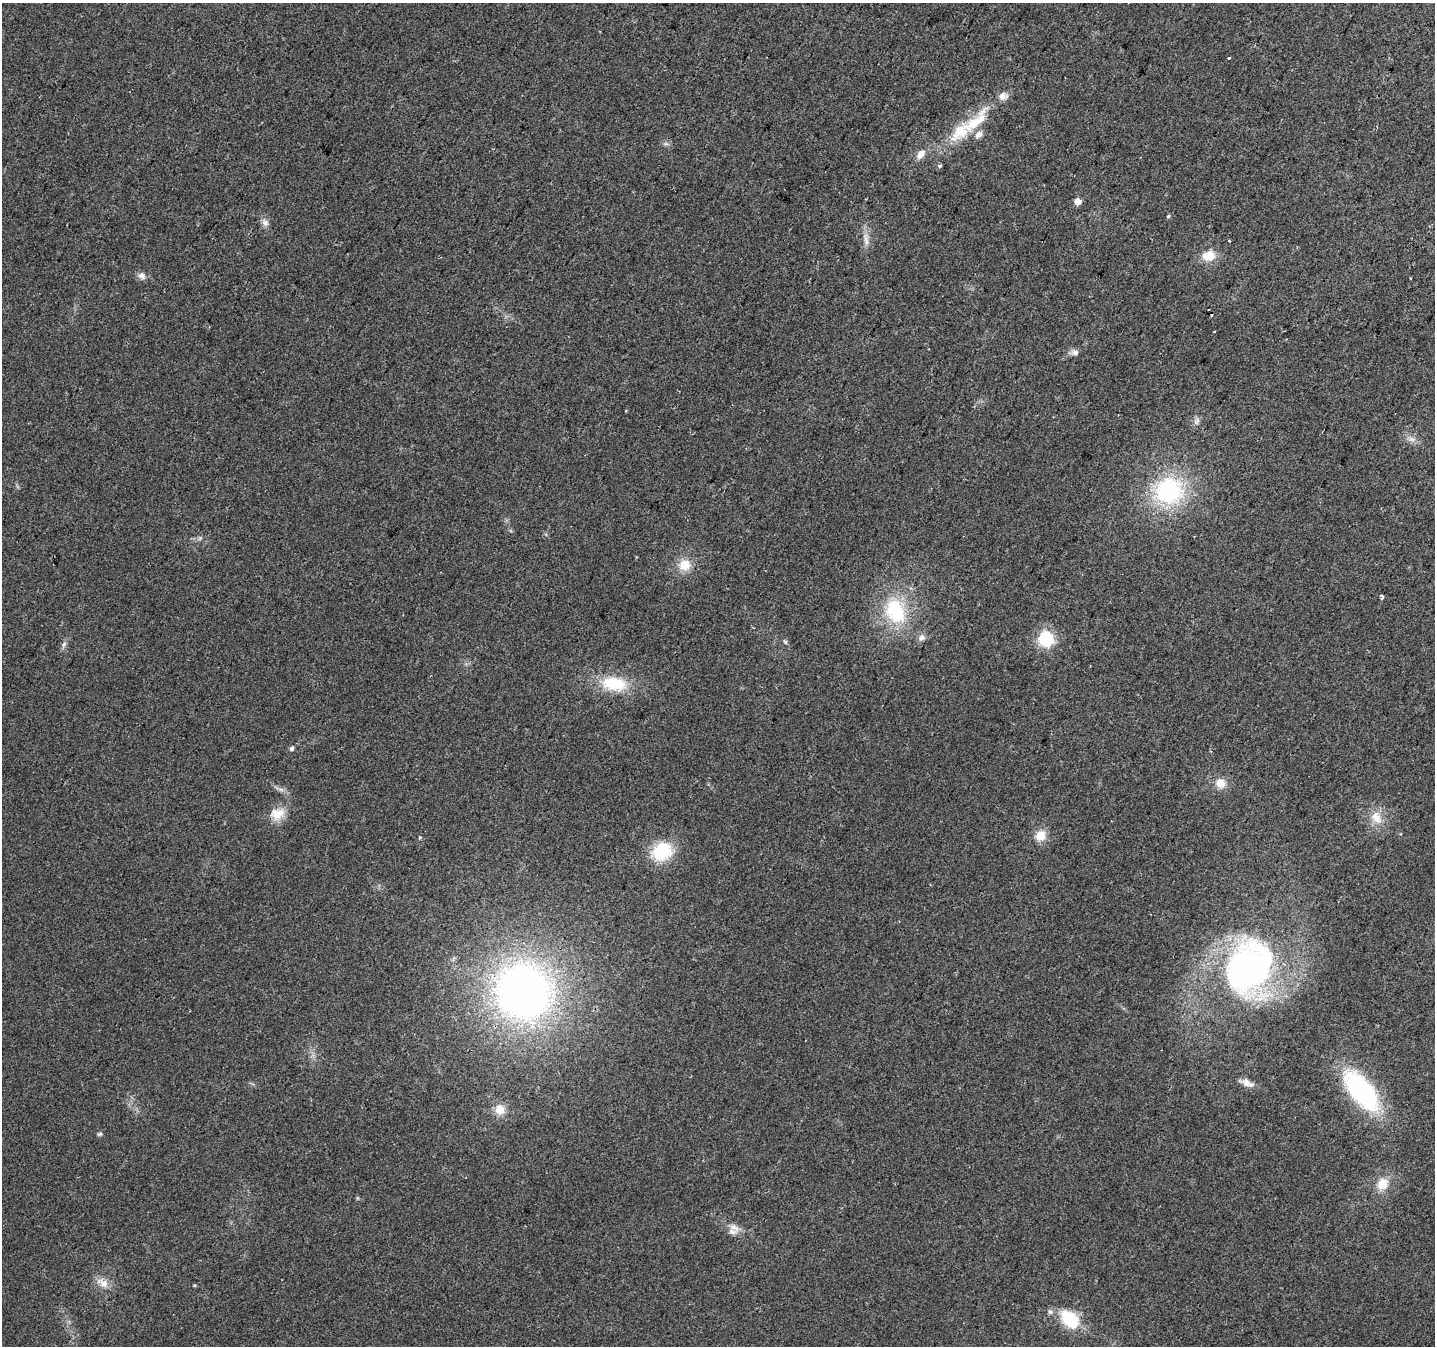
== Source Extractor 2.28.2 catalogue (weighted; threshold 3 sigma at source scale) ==
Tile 10 of 4 x 4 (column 2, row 3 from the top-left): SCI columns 1434-2866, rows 1545-2888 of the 5740 x 5842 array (HDU 1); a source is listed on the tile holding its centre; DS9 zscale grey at full resolution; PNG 1437 x 1348 px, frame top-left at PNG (2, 3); no overlay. Shown black and unused: <1% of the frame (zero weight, under 2 of 3 exposures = <1% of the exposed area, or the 3 px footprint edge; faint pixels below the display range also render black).
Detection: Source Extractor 2.28.2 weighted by HDU 2 'WHT'; one run over the whole footprint, this tile lists its part. Background 0.0516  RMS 0.0083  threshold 0.0372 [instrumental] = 3 sigma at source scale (4.5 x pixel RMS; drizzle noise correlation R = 1.50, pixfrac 1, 0.0396/0.0396 arcsec/px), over >= 5 px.
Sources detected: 47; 1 cosmic-ray / hot-pixel residue — not listed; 5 inside a brighter listed object's ellipse — not listed separately; the other 41 listed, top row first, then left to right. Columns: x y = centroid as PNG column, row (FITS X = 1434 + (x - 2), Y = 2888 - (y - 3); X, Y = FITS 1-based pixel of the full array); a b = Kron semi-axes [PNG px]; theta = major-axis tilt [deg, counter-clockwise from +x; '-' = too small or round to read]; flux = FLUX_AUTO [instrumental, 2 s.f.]
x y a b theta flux
1229 58 3 3 - 4.7
1003 96 11 10 - 5.5
959 132 56 20 40 41
1078 201 5 5 - 8.7
1168 216 4 4 - 1.2
265 223 10 8 -42 4
866 240 18 6 -80 5.6
1208 256 17 13 10 14
142 276 11 9 -34 4
1410 278 3 2 - 0.62
1214 331 3 2 - 0.72
1075 352 9 8 - 3.8
1196 421 11 6 45 2.9
1411 439 9 7 -1 3.7
1169 491 32 30 9 89
684 565 16 14 16 14
1382 597 5 3 - 3.7
895 611 30 21 -68 56
921 638 10 8 43 4
1046 639 6 6 - 180
785 642 7 5 -54 1.4
64 644 7 5 47 2.2
614 684 31 17 -8 36
291 748 5 5 - 2.2
1220 783 12 11 - 9.8
277 814 21 15 22 14
1376 817 20 13 -56 13
1040 835 14 12 62 11
420 837 4 4 - 0.96
662 851 22 18 32 40
1248 967 64 49 63 260
523 991 63 59 -46 400
1246 1083 16 9 -25 6.3
1361 1091 43 20 -52 130
500 1110 14 13 - 10
100 1134 7 4 26 1.4
1382 1184 14 12 49 13
734 1227 15 9 -16 6.3
103 1283 20 10 -32 8.6
194 1285 5 4 - 0.81
1070 1319 28 18 -48 33